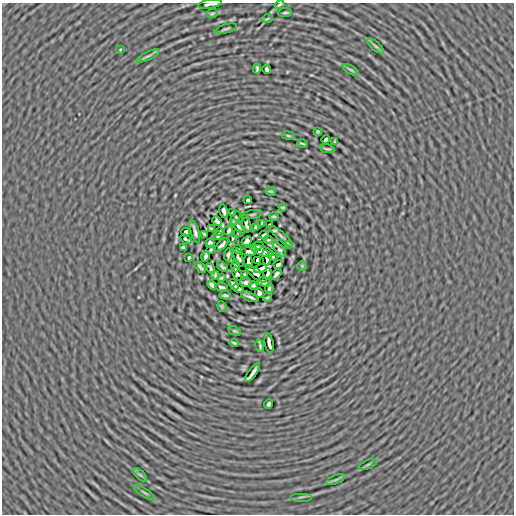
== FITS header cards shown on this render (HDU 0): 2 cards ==
NAXIS1  =                  512
NAXIS2  =                  512

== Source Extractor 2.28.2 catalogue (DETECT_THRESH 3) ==
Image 512 x 512 px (HDU 0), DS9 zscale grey, 1 PNG px = 1 image px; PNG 516 x 516 px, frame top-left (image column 1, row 512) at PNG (2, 3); each listed source drawn as its Kron ellipse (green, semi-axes under 4 px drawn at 4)
Background -8.84e-05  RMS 0.0063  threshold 0.0188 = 3 sigma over >= 5 px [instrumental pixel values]
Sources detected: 103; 1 with non-positive FLUX_AUTO (blend fragments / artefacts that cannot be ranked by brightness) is neither listed nor drawn; the other 102 listed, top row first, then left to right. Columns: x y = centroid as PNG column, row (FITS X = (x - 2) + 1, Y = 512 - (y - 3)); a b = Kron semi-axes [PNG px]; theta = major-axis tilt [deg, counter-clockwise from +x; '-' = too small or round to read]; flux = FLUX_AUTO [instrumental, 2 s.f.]
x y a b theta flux
210 4 12 3 9 1.1
280 5 5 2 - 0.58
285 13 7 3 5 0.63
212 14 6 3 22 0.56
267 19 6 3 19 0.36
226 29 12 2 17 0.7
376 46 10 3 -40 0.91
120 49 3 2 - 0.3
148 56 12 3 25 0.91
257 69 5 3 - 0.67
267 69 5 3 - 0.82
351 70 9 3 -30 0.6
318 132 3 3 - 0.45
288 136 6 3 -9 0.46
326 139 4 3 - 1.2
335 142 4 2 - 0.39
302 143 5 2 - 0.44
327 149 7 2 -11 0.69
271 191 5 2 - 0.42
248 200 4 3 - 0.7
283 207 4 2 - 0.4
224 211 7 3 -76 1.2
232 213 3 2 - 0.37
252 214 10 3 11 0.54
274 217 4 2 - 0.46
235 218 8 2 62 0.45
217 221 5 4 - 0.78
262 223 4 2 - 0.42
246 224 9 3 -80 0.82
270 225 3 3 - 0.61
238 226 9 2 -47 0.86
256 227 4 3 - 0.62
211 229 4 3 - 0.56
229 230 5 3 - 0.77
195 231 12 3 -73 1.2
186 232 5 3 - 1.2
219 232 4 2 - 0.37
204 234 4 3 - 0.52
238 234 4 2 - 0.46
264 235 4 3 - 0.73
218 236 4 3 - 0.57
281 236 14 3 -42 1.2
232 238 3 2 - 0.33
186 239 6 2 -28 0.46
268 240 4 2 - 0.49
247 241 5 4 - 1.4
210 243 4 4 - 0.96
222 245 8 3 46 1.1
288 245 4 3 - 0.5
257 246 6 3 20 0.26
183 247 4 3 - 0.69
238 249 4 3 - 0.56
279 249 8 4 -51 0.92
211 250 3 2 - 0.43
250 251 8 4 5 1.4
262 251 11 4 -19 0.62
228 255 7 3 84 0.9
206 256 5 3 - 0.86
272 256 5 2 - 0.47
189 257 3 3 - 0.48
239 258 9 3 -72 0.44
266 258 8 3 -81 0.8
258 260 3 3 - 6.3
248 262 7 3 -83 1.7
278 264 5 3 - 1.1
222 266 6 3 -39 0.86
236 266 6 3 90 0.73
302 266 5 5 - 0.41
200 267 7 3 -50 0.77
211 268 5 3 - 0.72
261 269 7 3 16 0.89
237 273 7 3 -62 0.55
268 273 5 3 - 0.76
245 274 3 2 - 0.39
256 274 12 5 -39 0.067
276 274 6 3 52 0.96
215 275 4 2 - 0.51
221 278 3 2 - 0.4
264 282 7 3 -15 1
246 283 6 3 -5 1.2
234 284 6 3 -51 1
212 285 5 3 - 0.84
253 285 4 3 - 0.72
222 287 6 2 -11 0.79
238 288 6 3 -30 0.86
269 288 4 3 - 0.56
259 293 5 4 - 1.1
225 295 6 2 -5 0.75
250 297 9 2 -22 1.1
267 298 4 2 - 0.38
222 306 5 4 - 0.54
235 331 7 3 -26 0.54
234 343 4 2 - 0.53
269 343 10 3 -79 1.3
260 346 6 2 -78 0.72
253 372 11 2 54 1.6
269 404 4 3 - 0.74
368 465 9 3 22 0.52
140 475 9 3 -44 0.73
336 480 10 3 21 0.74
144 493 12 3 -32 0.74
301 497 11 2 0 0.56
At the frame edge (FLAGS 8, measured only in part): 2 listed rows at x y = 210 4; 280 5
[1 non-positive-flux detection neither listed nor drawn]